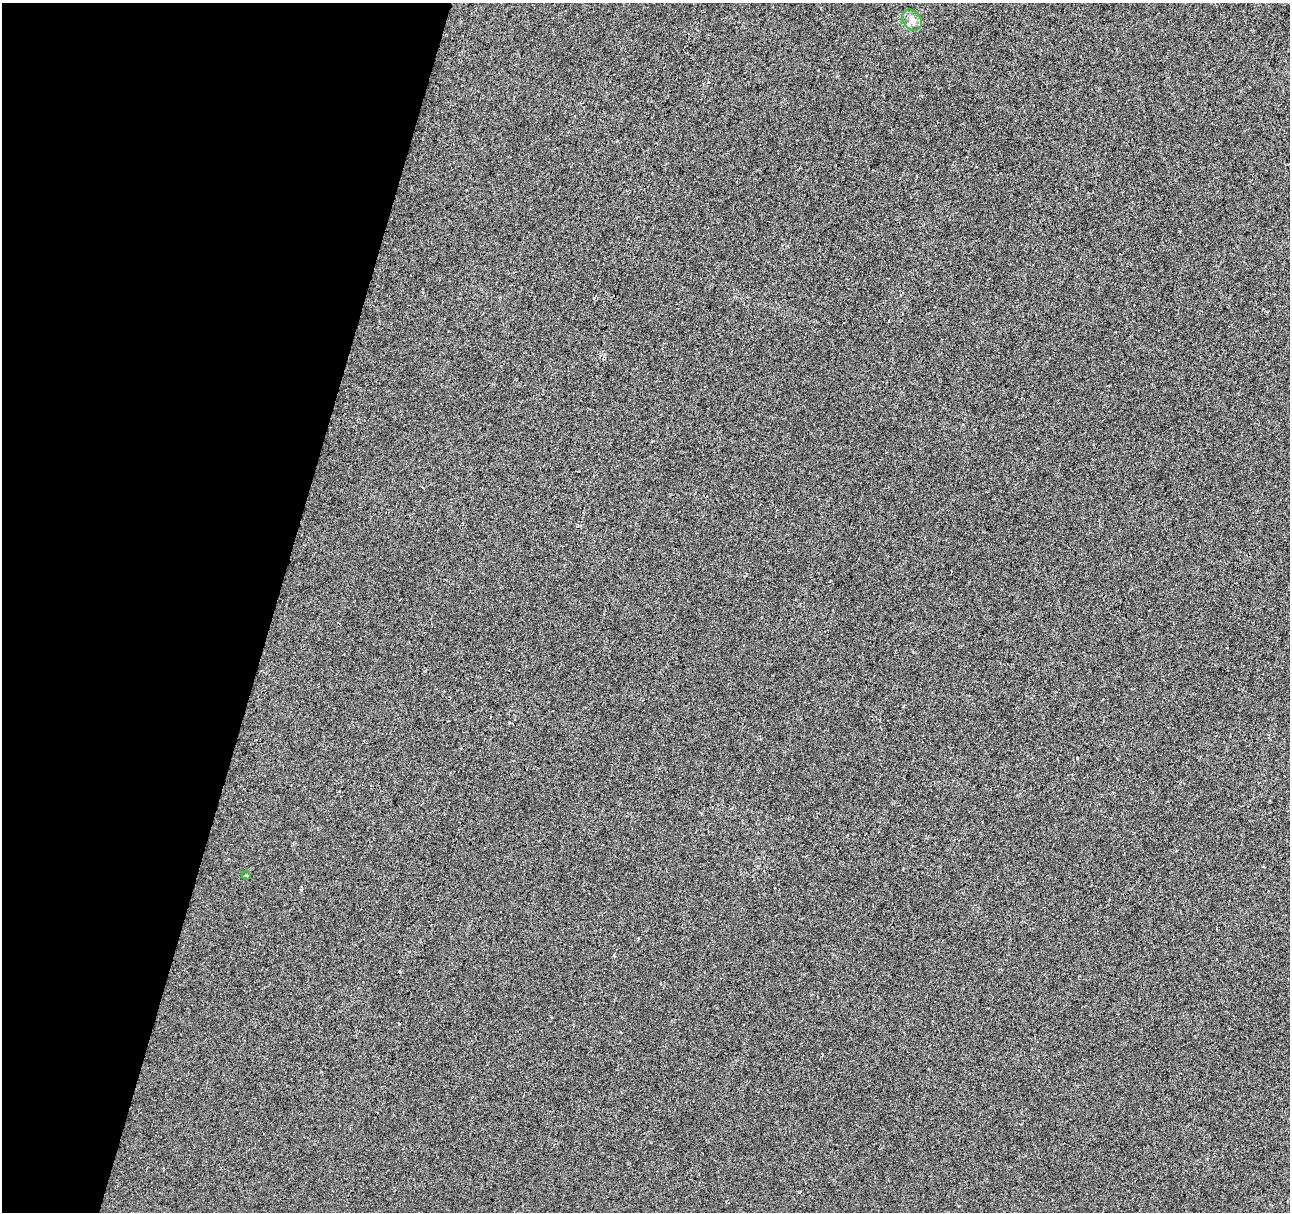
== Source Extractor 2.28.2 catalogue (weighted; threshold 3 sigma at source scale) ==
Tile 9 of 4 x 4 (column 1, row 3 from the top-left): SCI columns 1-1288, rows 1435-2644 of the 5178 x 5357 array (HDU 1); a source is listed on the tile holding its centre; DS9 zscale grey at full resolution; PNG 1292 x 1214 px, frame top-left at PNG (2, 3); each listed source drawn as its Kron ellipse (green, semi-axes under 4 px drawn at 4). Shown black and unused: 21% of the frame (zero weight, under 2 of 3 exposures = <1% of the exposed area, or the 3 px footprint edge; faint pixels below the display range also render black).
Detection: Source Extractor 2.28.2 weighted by HDU 2 'WHT'; one run over the whole footprint, this tile lists its part. Background 0.00104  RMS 0.0048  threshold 0.0217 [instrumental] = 3 sigma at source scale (4.5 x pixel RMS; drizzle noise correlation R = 1.50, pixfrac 1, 0.0396/0.0396 arcsec/px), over >= 5 px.
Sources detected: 3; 1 cosmic-ray / hot-pixel residue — neither listed nor drawn; the other 2 listed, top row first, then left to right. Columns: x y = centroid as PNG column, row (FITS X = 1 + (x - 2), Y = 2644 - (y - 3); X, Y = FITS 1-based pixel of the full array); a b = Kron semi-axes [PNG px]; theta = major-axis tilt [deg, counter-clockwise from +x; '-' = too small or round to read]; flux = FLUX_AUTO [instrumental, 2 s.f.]
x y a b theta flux
912 20 11 9 -52 3.3
246 875 4 3 - 0.49